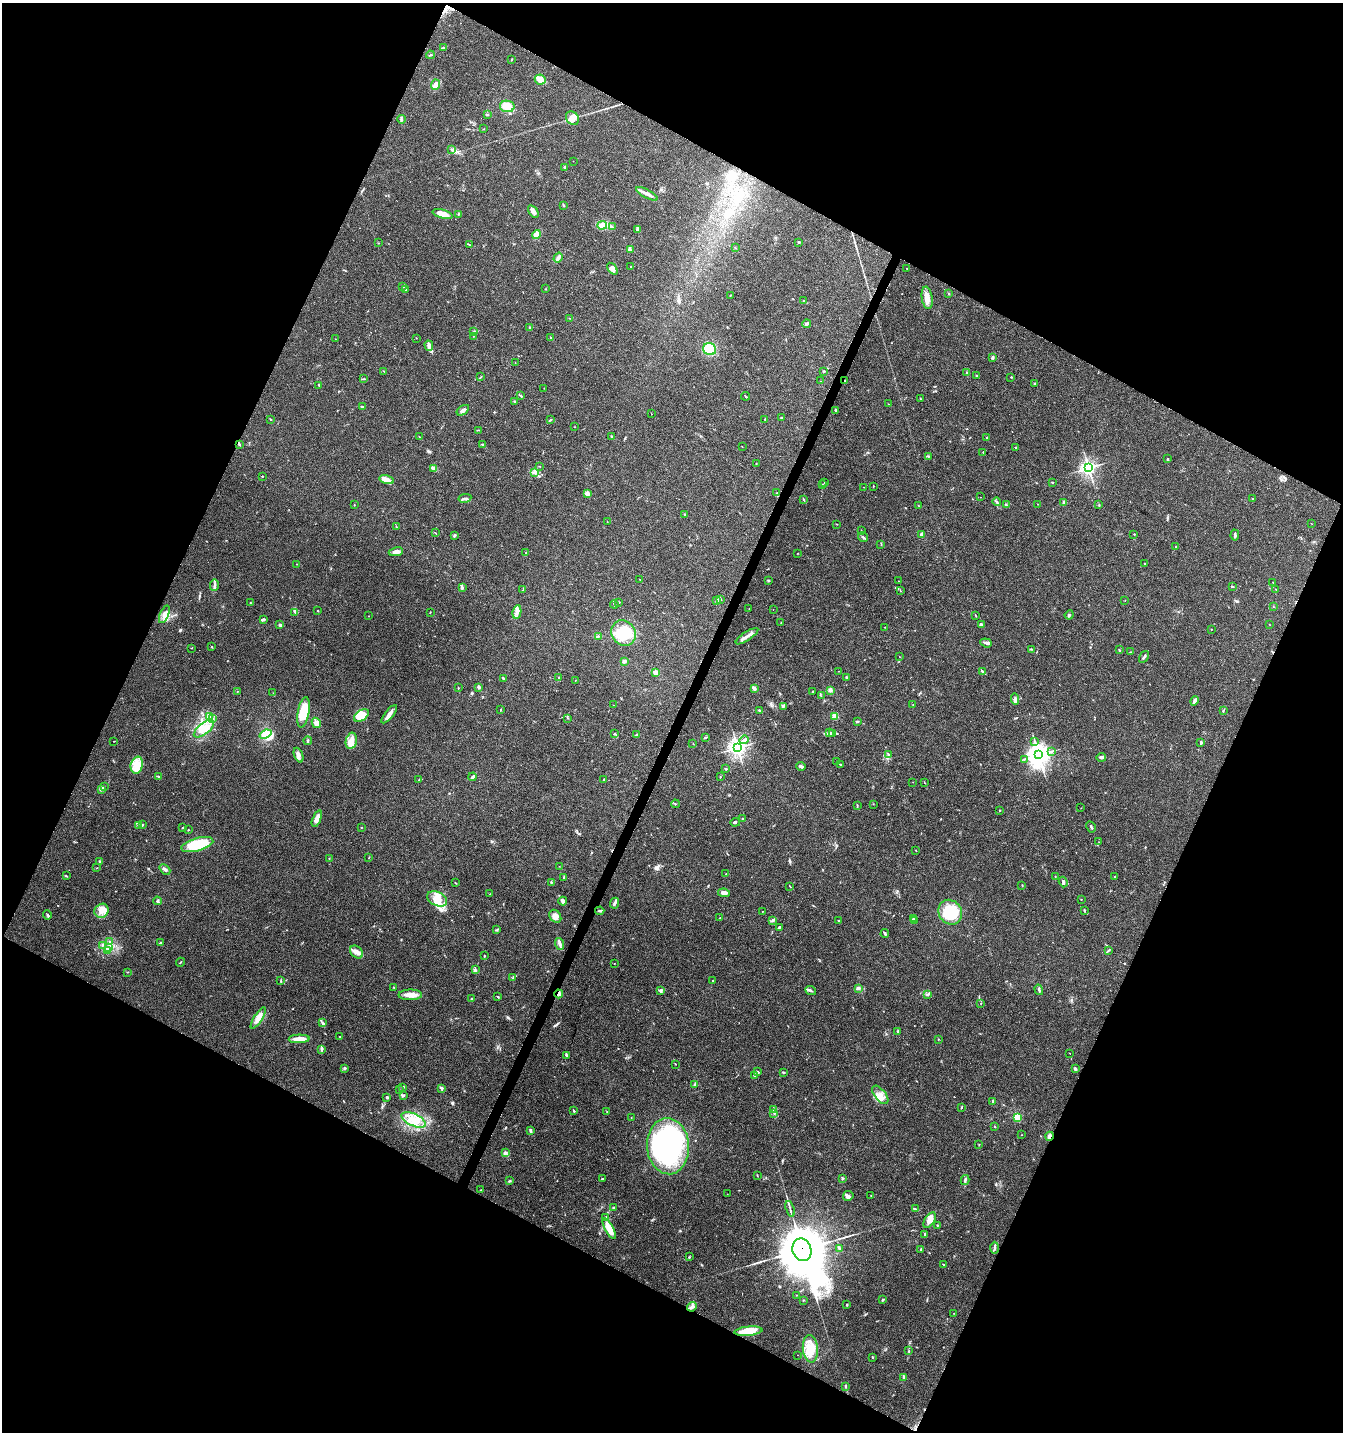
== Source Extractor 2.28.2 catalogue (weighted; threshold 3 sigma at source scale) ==
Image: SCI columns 202-5562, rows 11-5727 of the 5831 x 5727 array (HDU 1 of 3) = the unmasked area's bounding box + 8 px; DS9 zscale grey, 4 x 4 block average (1 PNG px = mean of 4 x 4 image px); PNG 1345 x 1434 px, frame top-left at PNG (2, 3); each listed source drawn as its Kron ellipse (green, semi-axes under 4 px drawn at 4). Shown black and unused: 45% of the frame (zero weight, under 3 of 4 exposures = <1% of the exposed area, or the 3 px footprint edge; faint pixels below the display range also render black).
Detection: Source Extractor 2.28.2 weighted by HDU 2 'WHT'. Background 0.0438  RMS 0.0034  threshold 0.0155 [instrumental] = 3 sigma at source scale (4.5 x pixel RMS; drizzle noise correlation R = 1.50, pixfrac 1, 0.0396/0.0396 arcsec/px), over >= 5 px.
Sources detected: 443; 4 inside a brighter object's white glare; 1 cosmic-ray / hot-pixel residue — neither listed nor drawn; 8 coinciding with a brighter row at this scale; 30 inside a brighter listed object's ellipse — not listed separately; the other 400 listed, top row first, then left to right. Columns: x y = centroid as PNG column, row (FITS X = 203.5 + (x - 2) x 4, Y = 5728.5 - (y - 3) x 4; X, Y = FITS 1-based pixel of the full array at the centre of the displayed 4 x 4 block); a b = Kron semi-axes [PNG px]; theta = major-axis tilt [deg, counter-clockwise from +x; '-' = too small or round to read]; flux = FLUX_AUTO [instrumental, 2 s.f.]
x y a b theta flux
444 48 4 2 - 1.9
430 55 4 2 - 1.9
511 60 2 2 - 1.1
540 80 5 4 - 10
435 85 5 3 - 10
507 106 7 5 -10 18
487 115 4 2 - 1.4
572 118 7 6 - 16
401 119 4 2 - 3
483 129 2 2 - 0.76
451 149 3 2 - 1.5
573 161 2 2 - 0.45
565 167 3 2 - 2.1
647 194 12 3 -28 11
564 206 3 2 - 2.5
533 211 7 4 -55 8.8
442 214 10 4 -16 26
459 214 3 2 - 1.5
602 225 5 3 - 17
612 227 2 2 - 1.3
638 229 4 2 - 8.9
536 235 4 3 - 16
799 242 2 2 - 2.4
379 243 2 2 - 0.83
469 245 2 2 - 1
735 248 2 2 - 0.74
630 250 2 2 - 1.7
558 257 5 2 - 4.4
631 266 2 2 - 0.71
907 268 2 2 - 0.85
612 269 7 4 -54 9.1
403 286 2 2 - 1.3
406 289 3 2 - 4.2
545 289 2 2 - 0.92
948 293 2 2 - 0.66
730 295 2 2 - 0.89
927 298 11 5 -81 18
803 300 2 2 - 0.72
570 318 2 2 - 0.66
807 324 4 2 - 4.3
530 328 3 2 - 2.1
474 332 4 2 - 2.3
473 336 2 2 - 0.69
550 337 2 2 - 1
416 338 2 2 - 0.62
335 339 2 2 - 0.66
429 346 5 4 - 8.4
710 349 7 6 - 45
992 357 3 2 - 4.1
515 362 2 2 - 0.43
384 371 2 2 - 1.3
824 371 3 2 - 1.7
967 373 2 2 - 1.3
977 376 2 2 - 0.87
481 377 3 2 - 1.7
1011 377 3 2 - 0.77
363 379 3 2 - 1.5
821 381 2 2 - 0.48
844 381 2 2 - 1.6
1035 384 3 2 - 2.7
319 385 4 2 - 1.5
544 388 2 2 - 0.47
521 396 3 2 - 1.4
745 396 4 2 - 1.8
920 399 2 2 - 1.3
515 401 3 2 - 1.8
888 404 2 2 - 0.42
362 407 2 2 - 12
463 410 7 3 34 5.7
836 410 2 2 - 2.4
651 414 2 2 - 0.52
782 418 3 2 - 1.9
270 419 2 2 - 1.4
765 419 2 2 - 0.86
550 420 3 2 - 1.5
575 427 2 2 - 0.64
479 430 2 2 - 0.6
419 437 3 2 - 1.5
612 437 3 2 - 2.4
987 438 2 2 - 1.1
239 444 3 2 - 3.5
483 444 2 2 - 0.81
742 446 2 2 - 0.64
1015 448 2 2 - 1.3
983 452 3 2 - 1.1
928 456 3 2 - 1.7
1167 459 2 2 - 3
756 464 2 2 - 0.86
539 466 2 2 - 0.59
1088 468 3 3 - 470
434 469 2 2 - 0.99
534 472 3 2 - 2.8
262 476 2 2 - 1.1
386 480 7 4 -15 19
825 482 2 2 - 0.66
1052 483 2 2 - 1.3
822 484 2 2 - 0.94
873 486 3 2 - 1.1
863 487 2 2 - 0.4
587 493 2 2 - 27
777 493 2 2 - 0.73
980 497 2 2 - 0.33
465 498 6 2 10 4
803 499 3 2 - 0.84
1252 499 3 2 - 1.6
996 502 4 2 - 2.6
1064 502 3 2 - 4.2
1038 504 2 2 - 0.81
354 505 2 2 - 1.1
918 505 2 2 - 0.46
1006 505 3 2 - 2.2
1099 505 2 2 - 1.3
685 514 2 2 - 1.5
607 522 2 2 - 0.76
837 524 2 2 - 0.65
1312 524 2 2 - 0.49
396 527 2 2 - 0.78
861 531 2 2 - 0.75
436 533 2 2 - 0.82
1134 534 2 2 - 0.85
922 535 3 2 - 9
1235 535 5 2 - 3.3
454 536 3 2 - 2
863 537 5 2 - 3.7
881 544 2 2 - 0.68
1176 547 2 2 - 1.1
396 552 7 3 11 11
526 553 2 2 - 1.5
797 553 2 2 - 0.71
296 564 2 2 - 0.59
1145 564 2 2 - 0.92
640 580 2 2 - 0.57
769 580 2 2 - 1.1
899 581 2 2 - 0.74
1273 582 2 2 - 0.62
214 585 6 2 88 3.3
1232 586 3 2 - 1.9
462 587 4 3 - 5
1276 589 2 2 - 0.55
523 590 3 2 - 2
900 591 2 2 - 0.68
717 600 3 2 - 1.3
720 600 2 2 - 1.2
1125 600 2 2 - 0.43
250 602 2 2 - 0.67
618 602 2 2 - 0.79
614 604 4 2 - 2.5
1273 607 2 2 - 0.57
749 609 2 2 - 0.59
773 610 2 2 - 0.32
317 611 2 2 - 1.7
295 612 3 2 - 2.1
430 612 2 2 - 0.89
517 612 7 3 82 7.1
164 614 9 4 68 11
975 615 4 2 - 1.1
1069 615 4 3 - 2.5
369 616 2 2 - 0.63
263 620 4 2 - 4.5
781 623 2 2 - 1
1269 624 2 2 - 0.55
280 625 3 2 - 3.3
981 625 4 2 - 2.7
885 627 2 2 - 0.65
1211 629 2 2 - 0.83
623 633 13 11 -53 68
599 636 2 2 - 0.99
747 636 13 3 34 11
986 643 6 2 -20 4.7
212 647 3 2 - 1.1
192 648 2 2 - 0.81
1031 649 2 2 - 0.69
1119 650 3 2 - 1.4
1130 652 2 2 - 0.95
899 656 2 2 - 0.36
1144 657 6 2 57 4.1
624 661 2 2 - 22
838 671 2 2 - 0.33
656 672 3 2 - 11
983 672 3 2 - 1.8
846 677 2 2 - 2.6
503 678 2 2 - 2
559 678 2 2 - 1.8
575 680 2 2 - 0.61
479 687 3 2 - 5
458 688 3 2 - 1.3
754 688 3 3 - 7.2
830 690 3 2 - 2.4
237 692 2 2 - 0.53
813 692 2 2 - 6.2
273 693 2 2 - 0.36
821 696 2 2 - 0.54
1015 699 6 3 -84 6.2
1194 701 5 2 - 6.6
613 705 2 2 - 0.39
913 705 2 2 - 0.93
783 706 2 2 - 1.8
501 709 2 2 - 0.55
760 711 4 2 - 2.5
1223 711 3 2 - 1.7
303 712 15 5 79 48
389 714 11 3 50 11
361 715 8 5 34 42
835 716 2 2 - 69
209 717 2 2 - 1.4
212 718 2 2 - 1.2
567 718 2 2 - 0.54
857 722 3 2 - 2
316 723 5 4 - 9.6
204 729 12 5 39 22
615 733 2 2 - 1.2
830 733 3 2 - 2.8
833 733 3 2 - 2.1
266 734 6 4 21 29
636 735 2 2 - 1.1
706 737 3 2 - 1.7
744 740 4 3 - 5
114 741 2 2 - 0.65
308 741 4 2 - 1.9
351 741 8 5 78 14
1035 741 2 2 - 1.3
1201 743 3 2 - 2.5
693 744 2 2 - 0.72
737 748 3 3 - 760
1052 751 2 2 - 0.77
299 755 8 4 -68 7.3
889 755 3 2 - 1.6
1039 755 4 3 - 1600
1101 757 5 3 - 5.4
1024 759 2 2 - 0.89
837 761 2 2 - 0.46
840 764 3 2 - 1.8
137 765 8 6 75 33
801 766 4 2 - 5.9
726 769 2 2 - 1.3
159 776 3 2 - 2
472 777 4 2 - 5.1
720 777 3 2 - 1
604 779 2 2 - 1.7
419 780 2 2 - 0.56
913 782 2 2 - 0.44
924 782 2 2 - 0.79
104 787 2 2 - 1.1
101 789 4 3 - 3.4
675 804 4 2 - 1.4
873 804 2 2 - 0.65
857 805 2 2 - 0.9
1081 808 2 2 - 0.39
1000 810 2 2 - 1.4
317 819 9 3 69 17
742 819 2 2 - 1.7
735 822 5 2 - 2.8
142 824 3 2 - 1.7
139 825 2 2 - 1.4
182 827 2 2 - 0.98
361 827 2 2 - 1.1
1091 827 6 2 -60 3.5
188 830 2 2 - 0.89
1099 842 2 2 - 0.4
197 844 16 6 15 95
916 850 2 2 - 0.84
329 858 2 2 - 0.61
369 858 2 2 - 0.69
100 861 2 2 - 1.1
559 866 2 2 - 0.39
97 868 2 2 - 0.57
165 869 6 3 -41 4.8
726 874 2 2 - 0.88
66 876 3 2 - 1.2
1055 876 2 2 - 0.77
564 877 4 2 - 2.5
1115 877 2 2 - 1.2
455 882 2 2 - 0.75
1063 882 5 2 - 4.1
551 883 2 2 - 0.69
1022 885 2 2 - 0.84
790 886 2 2 - 0.95
724 893 6 3 -6 10
490 894 2 2 - 0.38
437 899 10 7 -24 24
1081 899 2 2 - 0.8
157 901 4 2 - 2.5
563 901 4 4 - 5.1
615 903 5 2 - 5.5
1085 910 3 2 - 1.8
102 911 7 6 - 15
600 911 5 2 - 2.4
762 912 2 2 - 0.54
950 912 13 11 -57 69
47 915 5 2 - 2.4
555 916 7 5 -55 16
720 917 2 2 - 1.3
913 919 3 2 - 1.7
772 920 4 2 - 2.8
838 920 2 2 - 0.95
915 921 2 2 - 1
779 928 4 2 - 2.3
497 930 3 2 - 1.7
885 933 4 2 - 2.6
110 941 2 2 - 0.95
160 943 3 2 - 1.5
560 944 6 3 -71 5.2
102 945 3 2 - 1.1
108 948 2 2 - 1.3
107 951 3 2 - 2.7
1108 951 3 2 - 1.2
356 952 7 5 -49 10
484 956 2 2 - 1.3
180 962 5 2 - 1.5
614 963 2 2 - 0.49
475 970 2 2 - 1.4
127 972 2 2 - 0.84
513 978 4 2 - 1.8
281 981 3 2 - 1.5
713 981 2 2 - 1
394 987 2 2 - 1.1
858 988 3 3 - 2.8
811 990 6 2 -22 4
1039 990 5 2 - 3.3
661 991 2 2 - 1.5
559 994 4 3 - 7.8
928 994 4 2 - 3.1
410 995 12 5 1 17
498 997 2 2 - 1.6
472 999 2 2 - 1.1
981 1003 2 2 - 0.65
258 1018 12 4 57 14
323 1023 3 2 - 1.3
898 1031 3 2 - 1.8
340 1037 3 2 - 1.6
299 1039 10 3 2 23
938 1039 2 2 - 0.6
322 1049 4 2 - 3.1
1070 1053 2 2 - 0.54
566 1055 2 2 - 1.5
675 1064 2 2 - 0.98
345 1068 3 3 - 2.7
1075 1069 3 2 - 5.2
758 1072 4 2 - 2.1
783 1072 3 2 - 1.6
755 1075 3 2 - 4.8
695 1084 3 2 - 2.2
403 1088 2 2 - 1.1
442 1088 4 2 - 3.1
399 1089 2 2 - 0.55
404 1095 2 2 - 1.1
880 1095 11 5 -51 15
387 1097 2 2 - 5.2
993 1101 3 2 - 3.1
961 1107 3 2 - 1.5
774 1110 3 2 - 3.2
574 1111 3 2 - 1.4
607 1112 2 2 - 0.94
774 1113 2 2 - 1.1
1017 1117 2 2 - 33
631 1118 2 2 - 0.73
414 1120 13 6 -25 30
995 1127 2 2 - 1.3
530 1131 4 2 - 3.3
1021 1135 2 2 - 0.57
1049 1136 4 2 - 16
979 1145 2 2 - 0.87
668 1146 28 21 -86 290
505 1152 3 2 - 2.1
757 1176 2 2 - 0.88
842 1178 3 2 - 2.3
602 1179 2 2 - 2.3
965 1180 5 3 - 3.8
509 1181 2 2 - 1.2
481 1190 2 2 - 0.61
727 1194 2 2 - 0.38
848 1196 5 5 - 7.4
871 1196 2 2 - 0.52
614 1207 2 2 - 1.8
790 1209 8 2 -72 3.8
915 1209 3 2 - 1.9
606 1217 3 2 - 2.9
930 1220 8 5 57 14
937 1225 2 2 - 1
609 1228 12 4 -62 29
925 1234 2 2 - 2.5
839 1248 3 2 - 2.8
995 1248 6 2 89 3
921 1249 3 2 - 1.7
802 1250 11 9 -69 14000
689 1257 2 2 - 1.3
944 1265 3 2 - 1.2
796 1295 2 2 - 0.53
803 1300 2 2 - 0.98
883 1300 3 2 - 2.5
847 1305 2 2 - 1.6
692 1307 5 3 - 5.1
954 1313 2 2 - 0.49
748 1331 14 4 5 52
810 1349 14 7 -85 34
908 1351 2 2 - 1
797 1355 2 2 - 0.47
872 1357 3 2 - 1.8
904 1377 3 2 - 2.7
845 1386 3 2 - 2.9
Overlapping masked pixels (flux is a lower limit): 5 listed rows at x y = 844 381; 239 444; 559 994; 1049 1136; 802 1250
Diffuse or blended objects may show on this block-average render without a row.